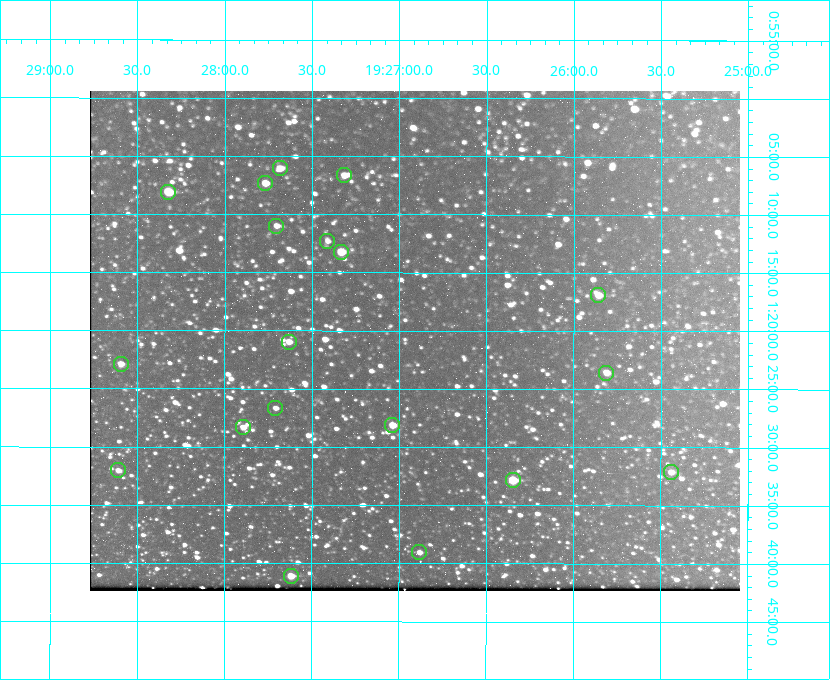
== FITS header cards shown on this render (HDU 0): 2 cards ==
NAXIS1  =                  650 / Width of table row in bytes
NAXIS2  =                  500 / Number of rows in table

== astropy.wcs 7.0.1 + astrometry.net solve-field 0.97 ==
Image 650 x 500 px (HDU 0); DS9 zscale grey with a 90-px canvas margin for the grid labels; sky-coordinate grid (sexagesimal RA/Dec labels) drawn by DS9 from the SOLVED WCS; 19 Tycho-2 reference stars matched to detected sources circled (green)
Header WCS: none
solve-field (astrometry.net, Tycho-2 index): SOLVED blind (the file carries no WCS)
Solved WCS: RA---TAN-SIP/DEC--TAN-SIP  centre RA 19:26:55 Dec +01:21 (291.73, +1.35 deg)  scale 5.16 arcsec/px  FOV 55.9' x 43.0'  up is +180 deg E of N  parity flipped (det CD > 0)
(file carries no celestial WCS; the grid is the blind solution)
Tycho-2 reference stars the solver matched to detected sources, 19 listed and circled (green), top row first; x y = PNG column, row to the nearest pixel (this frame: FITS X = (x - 90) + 1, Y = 500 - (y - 91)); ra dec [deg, ICRS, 3 dp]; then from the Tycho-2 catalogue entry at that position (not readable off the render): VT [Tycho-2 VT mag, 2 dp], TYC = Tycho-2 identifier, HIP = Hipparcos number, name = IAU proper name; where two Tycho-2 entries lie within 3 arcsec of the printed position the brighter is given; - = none
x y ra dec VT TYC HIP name
280 168 291.921 +1.101 10.89 465-1942-1 - -
344 175 291.829 +1.111 10.78 465-2030-1 - -
265 183 291.942 +1.122 10.76 465-1161-1 - -
168 192 292.081 +1.135 10.24 465-979-1 - -
276 226 291.926 +1.184 11.49 465-1994-1 - -
327 241 291.853 +1.206 11.17 465-1444-1 - -
341 252 291.833 +1.221 9.77 465-1968-1 - -
598 295 291.465 +1.282 11.06 465-140-1 - -
289 342 291.908 +1.350 10.94 465-1840-1 - -
121 364 292.148 +1.381 10.77 465-611-1 - -
606 373 291.453 +1.393 11.17 465-261-1 - -
275 408 291.927 +1.444 11.17 465-873-1 - -
392 425 291.759 +1.468 10.00 465-530-1 - -
243 427 291.973 +1.472 10.69 465-577-1 - -
118 470 292.152 +1.534 10.91 465-857-1 - -
671 472 291.360 +1.535 11.71 465-397-1 - -
513 480 291.587 +1.547 9.51 465-596-1 - -
419 552 291.720 +1.651 11.47 465-675-1 - -
291 576 291.905 +1.685 9.70 465-808-1 - -